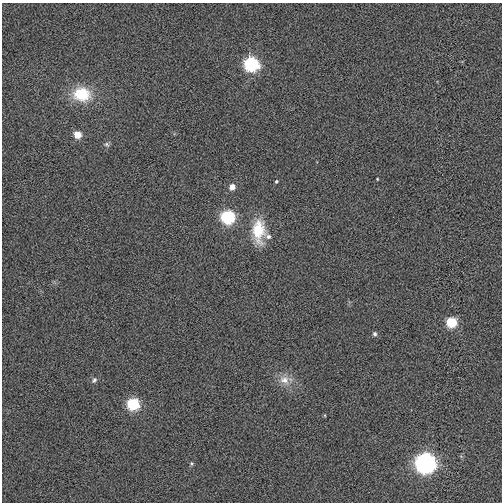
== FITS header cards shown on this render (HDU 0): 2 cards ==
NAXIS1  =                  500
NAXIS2  =                  500

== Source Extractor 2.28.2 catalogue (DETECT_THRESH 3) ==
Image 500 x 500 px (HDU 0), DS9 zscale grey, 1 PNG px = 1 image px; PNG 504 x 504 px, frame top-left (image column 1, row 500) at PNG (2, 3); no overlay
Background 0.00112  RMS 0.068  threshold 0.204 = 3 sigma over >= 5 px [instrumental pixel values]
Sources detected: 17; all 17 listed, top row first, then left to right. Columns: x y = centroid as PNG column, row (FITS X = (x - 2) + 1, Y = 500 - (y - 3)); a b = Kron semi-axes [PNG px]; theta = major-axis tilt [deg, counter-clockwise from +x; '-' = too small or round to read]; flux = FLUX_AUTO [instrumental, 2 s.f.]
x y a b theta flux
251 64 8 7 - 640
82 94 18 15 -7 190
77 135 6 5 - 76
107 144 8 6 -38 11
377 179 3 2 - 3.8
276 181 4 4 - 5.9
232 187 5 5 - 44
227 217 7 7 - 550
258 231 30 15 -90 150
268 237 8 6 -11 16
451 322 6 6 - 220
375 334 6 6 - 10
94 380 8 5 52 12
284 380 15 12 -26 58
133 404 7 6 - 380
191 463 5 5 - 6.8
425 463 8 8 - 2300